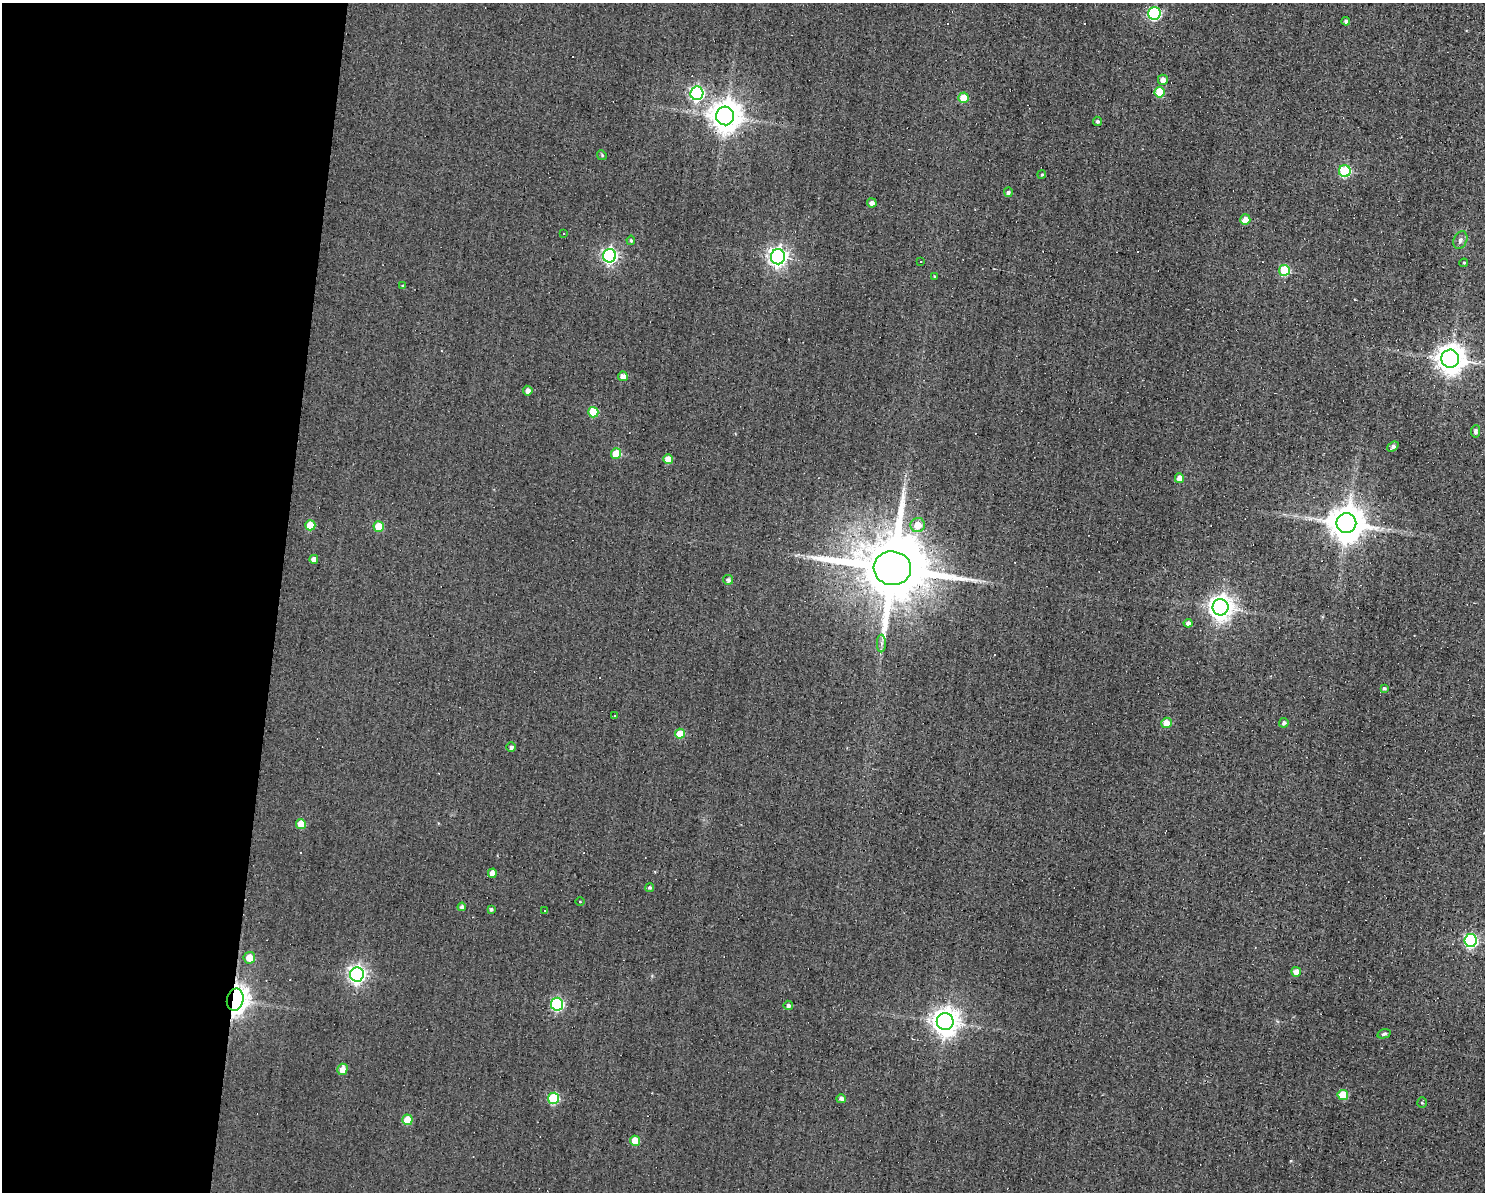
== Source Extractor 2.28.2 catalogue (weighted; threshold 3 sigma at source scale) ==
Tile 4 of 3 x 4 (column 1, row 2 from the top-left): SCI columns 109-1591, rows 2383-3572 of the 4781 x 4763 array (HDU 1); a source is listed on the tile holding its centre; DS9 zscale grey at full resolution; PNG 1487 x 1194 px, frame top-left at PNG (2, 3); each listed source drawn as its Kron ellipse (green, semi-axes under 4 px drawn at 4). Shown black and unused: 19% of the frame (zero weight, under 3 of 4 exposures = <1% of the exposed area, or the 3 px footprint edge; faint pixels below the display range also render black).
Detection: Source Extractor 2.28.2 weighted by HDU 2 'WHT'; one run over the whole footprint, this tile lists its part. Background 0.0821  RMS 0.032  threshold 0.142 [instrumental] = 3 sigma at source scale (4.5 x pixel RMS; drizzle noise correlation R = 1.50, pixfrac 1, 0.05/0.05 arcsec/px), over >= 5 px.
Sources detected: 76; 4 cosmic-ray / hot-pixel residue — neither listed nor drawn; the other 72 listed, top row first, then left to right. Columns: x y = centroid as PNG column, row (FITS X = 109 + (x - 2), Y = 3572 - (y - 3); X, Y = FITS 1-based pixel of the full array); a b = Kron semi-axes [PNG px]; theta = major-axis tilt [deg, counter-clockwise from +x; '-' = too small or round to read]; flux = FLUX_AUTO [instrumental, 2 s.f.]
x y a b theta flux
1154 13 6 6 - 410
1346 21 4 4 - 8.6
1163 80 5 5 - 17
1160 92 5 5 - 120
697 93 7 6 - 650
963 98 5 5 - 57
725 116 9 9 - 5100
1098 121 5 4 - 7.1
602 155 5 4 - 4.1
1345 171 6 6 - 230
1042 174 4 4 - 4.6
1008 192 5 4 - 9.5
872 203 5 4 - 12
1245 220 5 5 - 31
563 234 3 2 - 3.9
631 240 4 4 - 5
1460 240 9 6 63 9.7
609 256 7 6 - 780
778 257 7 7 - 1500
921 261 3 2 - 4.1
1464 263 4 3 - 3.9
1284 270 5 5 - 170
934 276 4 2 - 2.6
403 286 4 4 - 3.8
1450 359 9 9 - 4100
623 376 5 4 - 21
528 391 5 5 - 15
593 412 5 5 - 120
1476 431 6 4 84 10
1393 447 6 4 39 11
616 454 5 5 - 86
668 459 5 4 - 40
1179 478 5 4 - 23
1346 523 10 10 - 7700
310 525 5 5 - 74
918 525 7 7 - 50
379 527 5 5 - 73
314 559 4 4 - 24
892 568 19 17 -6 37000
728 580 5 5 - 8.5
1220 607 8 8 - 2700
1188 623 4 4 - 15
881 644 9 4 90 8.3
1384 688 4 4 - 5.9
615 715 3 3 - 5.6
1166 723 5 5 - 35
1284 723 5 4 - 7.7
680 734 5 5 - 58
511 747 5 4 - 10
301 824 5 5 - 56
492 873 4 4 - 24
650 888 4 4 - 8
580 902 4 3 - 2.4
462 907 4 4 - 12
491 909 3 3 - 5.8
545 911 3 3 - 5.5
1471 940 6 6 - 510
249 958 6 5 - 45
1296 972 5 4 - 20
357 974 7 7 - 1200
235 1000 11 8 76 2400
557 1004 6 6 - 410
788 1005 5 5 - 9.5
945 1022 8 8 - 3500
1384 1034 7 4 15 5.9
342 1069 6 5 - 29
1343 1095 5 5 - 88
553 1098 5 5 - 210
841 1099 5 4 - 14
1422 1103 5 4 - 4.3
407 1120 5 5 - 71
635 1141 5 5 - 57
Overlapping masked pixels (flux is a lower limit): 1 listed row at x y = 235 1000